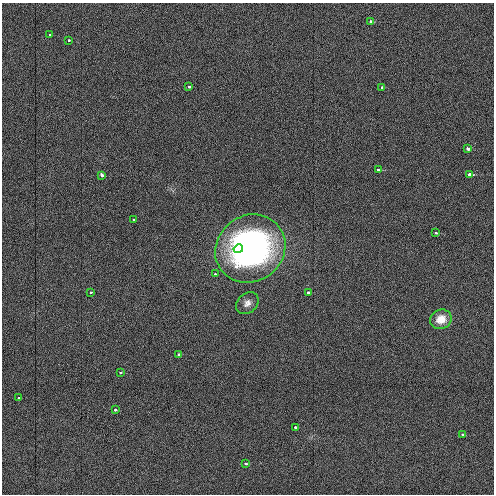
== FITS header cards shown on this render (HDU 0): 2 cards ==
NAXIS1  =                  492 / Axis length
NAXIS2  =                  492 / Axis length

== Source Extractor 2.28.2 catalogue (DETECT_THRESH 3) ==
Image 492 x 492 px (HDU 0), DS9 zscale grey, 1 PNG px = 1 image px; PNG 496 x 496 px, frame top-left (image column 1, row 492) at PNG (2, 3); each listed source drawn as its Kron ellipse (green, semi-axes under 4 px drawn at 4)
Background 6.26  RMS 3.5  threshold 10.5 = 3 sigma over >= 5 px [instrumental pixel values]
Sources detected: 25; all 25 listed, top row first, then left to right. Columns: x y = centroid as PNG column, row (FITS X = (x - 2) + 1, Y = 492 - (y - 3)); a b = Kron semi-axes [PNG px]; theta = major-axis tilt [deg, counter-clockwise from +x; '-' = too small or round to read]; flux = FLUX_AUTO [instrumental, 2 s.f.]
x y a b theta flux
371 21 4 3 - 1200
50 35 3 3 - 550
68 40 3 3 - 550
189 87 3 3 - 1200
382 87 3 2 - 540
467 148 4 3 - 990
378 170 3 3 - 920
102 175 4 3 - 1900
469 175 4 3 - 3300
134 219 3 3 - 450
436 233 3 2 - 820
250 248 36 33 38 74000
238 249 5 4 - 2500
215 274 3 2 - 440
90 292 3 3 - 550
308 292 3 3 - 820
247 303 12 9 44 1400
441 319 11 9 21 2500
179 354 3 3 - 1100
120 373 3 3 - 550
19 397 3 3 - 1100
115 410 3 3 - 730
295 427 3 3 - 710
462 434 3 3 - 360
245 464 3 3 - 970